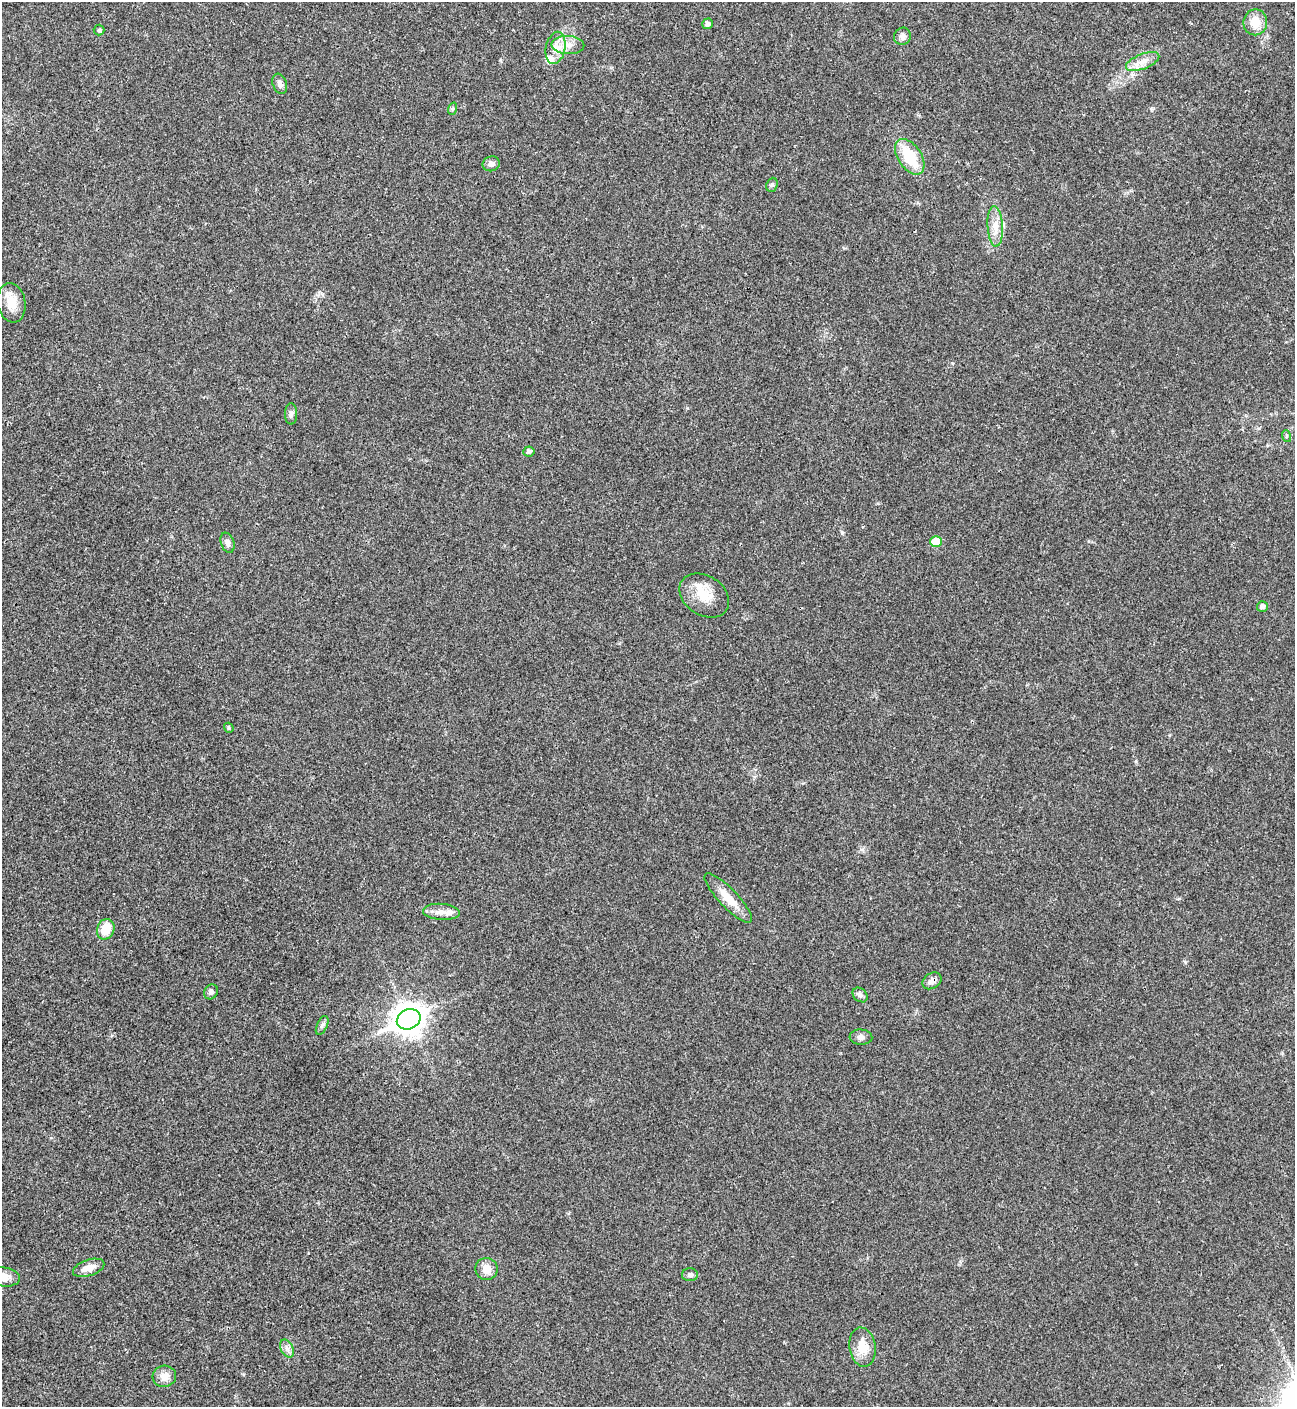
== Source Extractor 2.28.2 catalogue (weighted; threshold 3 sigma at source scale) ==
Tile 11 of 4 x 4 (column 3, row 3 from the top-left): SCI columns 2875-4167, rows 1408-2812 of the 5617 x 5629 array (HDU 1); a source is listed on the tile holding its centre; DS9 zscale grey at full resolution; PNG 1297 x 1409 px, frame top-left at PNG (2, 2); each listed source drawn as its Kron ellipse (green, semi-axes under 4 px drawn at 4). Shown black and unused: <1% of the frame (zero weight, under 3 of 4 exposures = <1% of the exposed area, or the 3 px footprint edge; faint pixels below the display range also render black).
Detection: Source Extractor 2.28.2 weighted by HDU 2 'WHT'; one run over the whole footprint, this tile lists its part. Background 0.0203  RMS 0.004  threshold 0.0181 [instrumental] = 3 sigma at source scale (4.5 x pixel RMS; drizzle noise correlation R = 1.50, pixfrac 1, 0.05/0.05 arcsec/px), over >= 5 px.
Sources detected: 40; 2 inside a brighter listed object's ellipse — not listed separately; the other 38 listed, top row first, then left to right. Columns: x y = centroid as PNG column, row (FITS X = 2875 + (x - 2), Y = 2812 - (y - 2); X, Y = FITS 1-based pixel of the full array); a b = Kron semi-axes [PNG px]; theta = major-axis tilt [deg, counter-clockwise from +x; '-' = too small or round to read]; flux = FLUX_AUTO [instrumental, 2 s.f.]
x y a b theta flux
1255 22 13 12 - 6
708 24 5 5 - 1.5
99 30 5 5 - 0.67
902 36 9 8 - 1.7
568 45 16 9 -2 4.2
555 48 16 9 78 4.6
1143 61 18 7 21 3.8
280 84 10 7 -71 1.6
452 109 6 4 70 0.6
910 157 20 11 -56 14
491 164 9 7 16 1.5
772 185 7 5 69 0.85
995 226 20 7 -87 4.4
11 303 20 14 -80 6.5
291 414 10 6 -89 1.3
1286 436 6 4 -73 0.53
529 451 5 5 - 1.2
936 541 6 5 - 8.5
227 543 10 6 -69 1.7
704 595 27 19 -33 9.6
1262 606 5 5 - 1.5
229 728 5 4 - 0.72
728 898 33 9 -46 6.8
441 912 18 8 -3 3.2
106 929 10 8 67 7.3
932 981 10 7 34 2.2
211 992 8 6 55 1.2
860 995 8 6 -45 1.2
409 1019 12 10 25 530
322 1025 10 5 65 1.1
861 1037 11 7 -4 1.7
89 1268 16 8 19 3.7
487 1269 11 11 - 4
690 1275 8 6 -1 1.2
3 1277 17 9 -8 4.6
862 1347 20 13 -82 6.9
287 1349 9 6 -62 1.7
164 1376 12 10 15 3.6
Overlapping masked pixels (flux is a lower limit): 1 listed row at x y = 932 981
Isophote crosses this tile's border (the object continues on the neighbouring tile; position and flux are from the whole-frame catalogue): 1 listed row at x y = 3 1277
Unlisted compact peaks at least as high as the median listed source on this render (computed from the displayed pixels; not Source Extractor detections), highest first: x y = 1185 962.